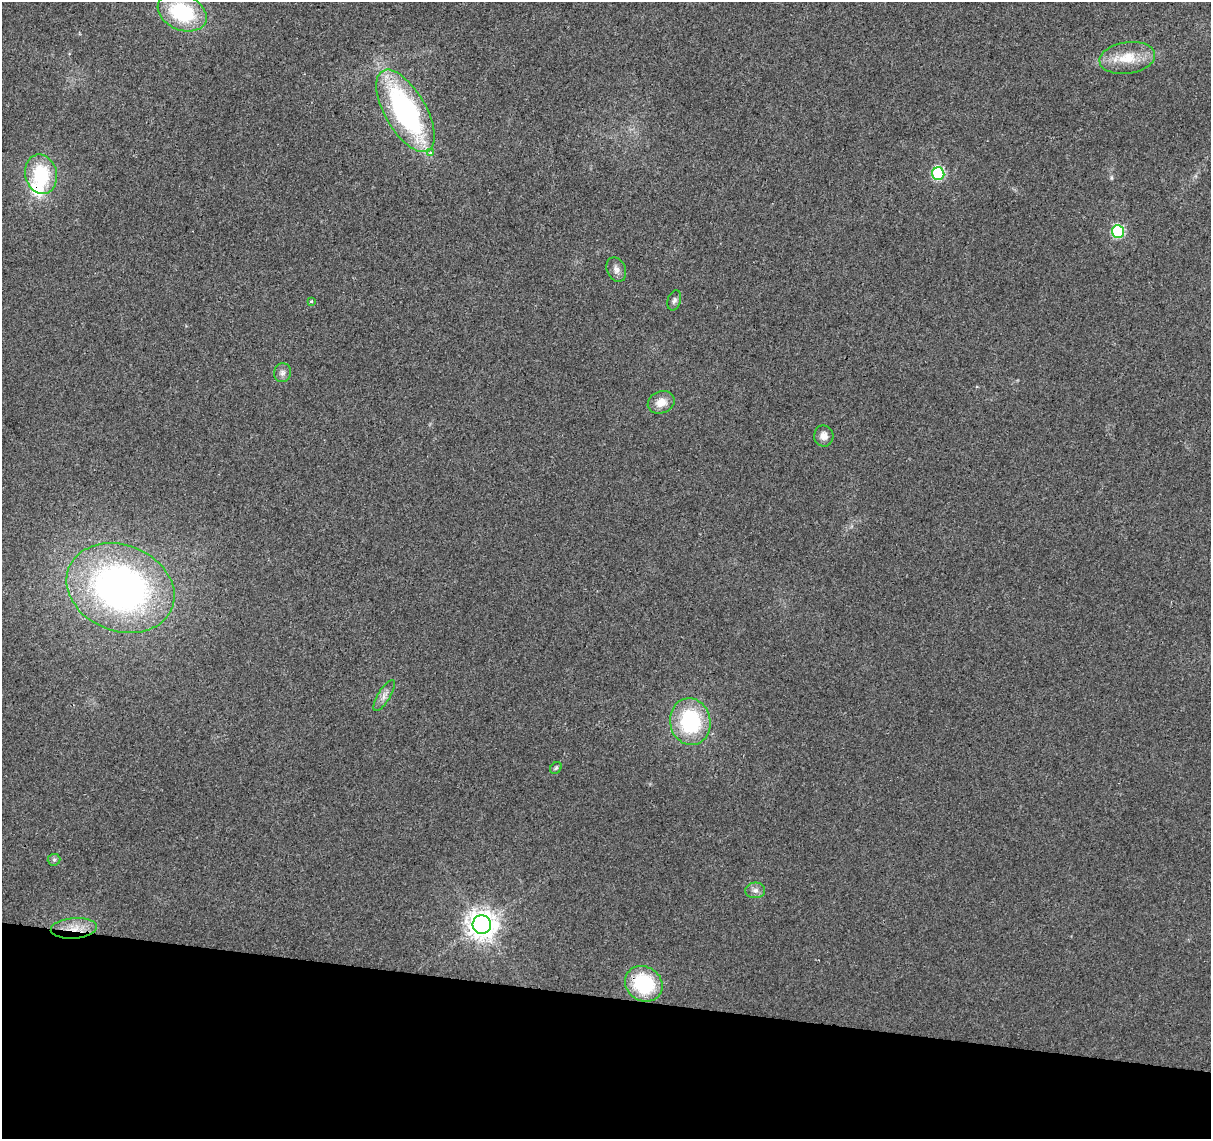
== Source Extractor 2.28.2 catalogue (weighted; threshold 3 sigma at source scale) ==
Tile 15 of 4 x 4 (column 3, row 4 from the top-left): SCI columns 2421-3629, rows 226-1362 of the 4847 x 5057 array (HDU 1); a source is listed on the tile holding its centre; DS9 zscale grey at full resolution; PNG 1213 x 1141 px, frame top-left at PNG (2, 2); each listed source drawn as its Kron ellipse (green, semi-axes under 4 px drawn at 4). Shown black and unused: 12% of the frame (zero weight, under 2 of 3 exposures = <1% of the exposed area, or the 3 px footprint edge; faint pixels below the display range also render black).
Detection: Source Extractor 2.28.2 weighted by HDU 2 'WHT'; one run over the whole footprint, this tile lists its part. Background 0.0273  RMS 0.0063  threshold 0.0285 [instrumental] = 3 sigma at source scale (4.5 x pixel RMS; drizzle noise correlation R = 1.50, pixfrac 1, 0.0396/0.0396 arcsec/px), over >= 5 px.
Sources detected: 23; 1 inside a brighter listed object's ellipse — not listed separately; the other 22 listed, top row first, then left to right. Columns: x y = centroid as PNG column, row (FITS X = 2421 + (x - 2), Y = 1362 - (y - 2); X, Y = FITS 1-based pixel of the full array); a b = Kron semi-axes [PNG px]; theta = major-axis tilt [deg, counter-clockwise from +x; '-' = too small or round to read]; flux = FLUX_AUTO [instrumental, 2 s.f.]
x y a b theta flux
182 12 25 17 -23 50
1127 58 28 16 8 17
405 111 46 20 -60 130
431 153 3 3 - 4.3
41 174 20 15 -77 34
938 174 6 6 - 59
1118 232 6 6 - 64
616 270 13 9 -64 3.4
674 300 10 6 72 1.9
311 301 4 3 - 0.93
282 373 9 8 - 2.7
661 402 14 11 22 7.2
824 436 10 9 - 4.9
120 588 55 43 -21 260
384 695 18 6 58 3.7
690 722 23 20 -80 53
556 768 6 5 - 1.1
54 860 6 6 - 1.3
755 890 10 8 3 2.8
482 925 9 9 - 820
74 928 23 10 4 11
644 984 19 17 -35 44
Overlapping masked pixels (flux is a lower limit): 2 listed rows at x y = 74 928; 644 984